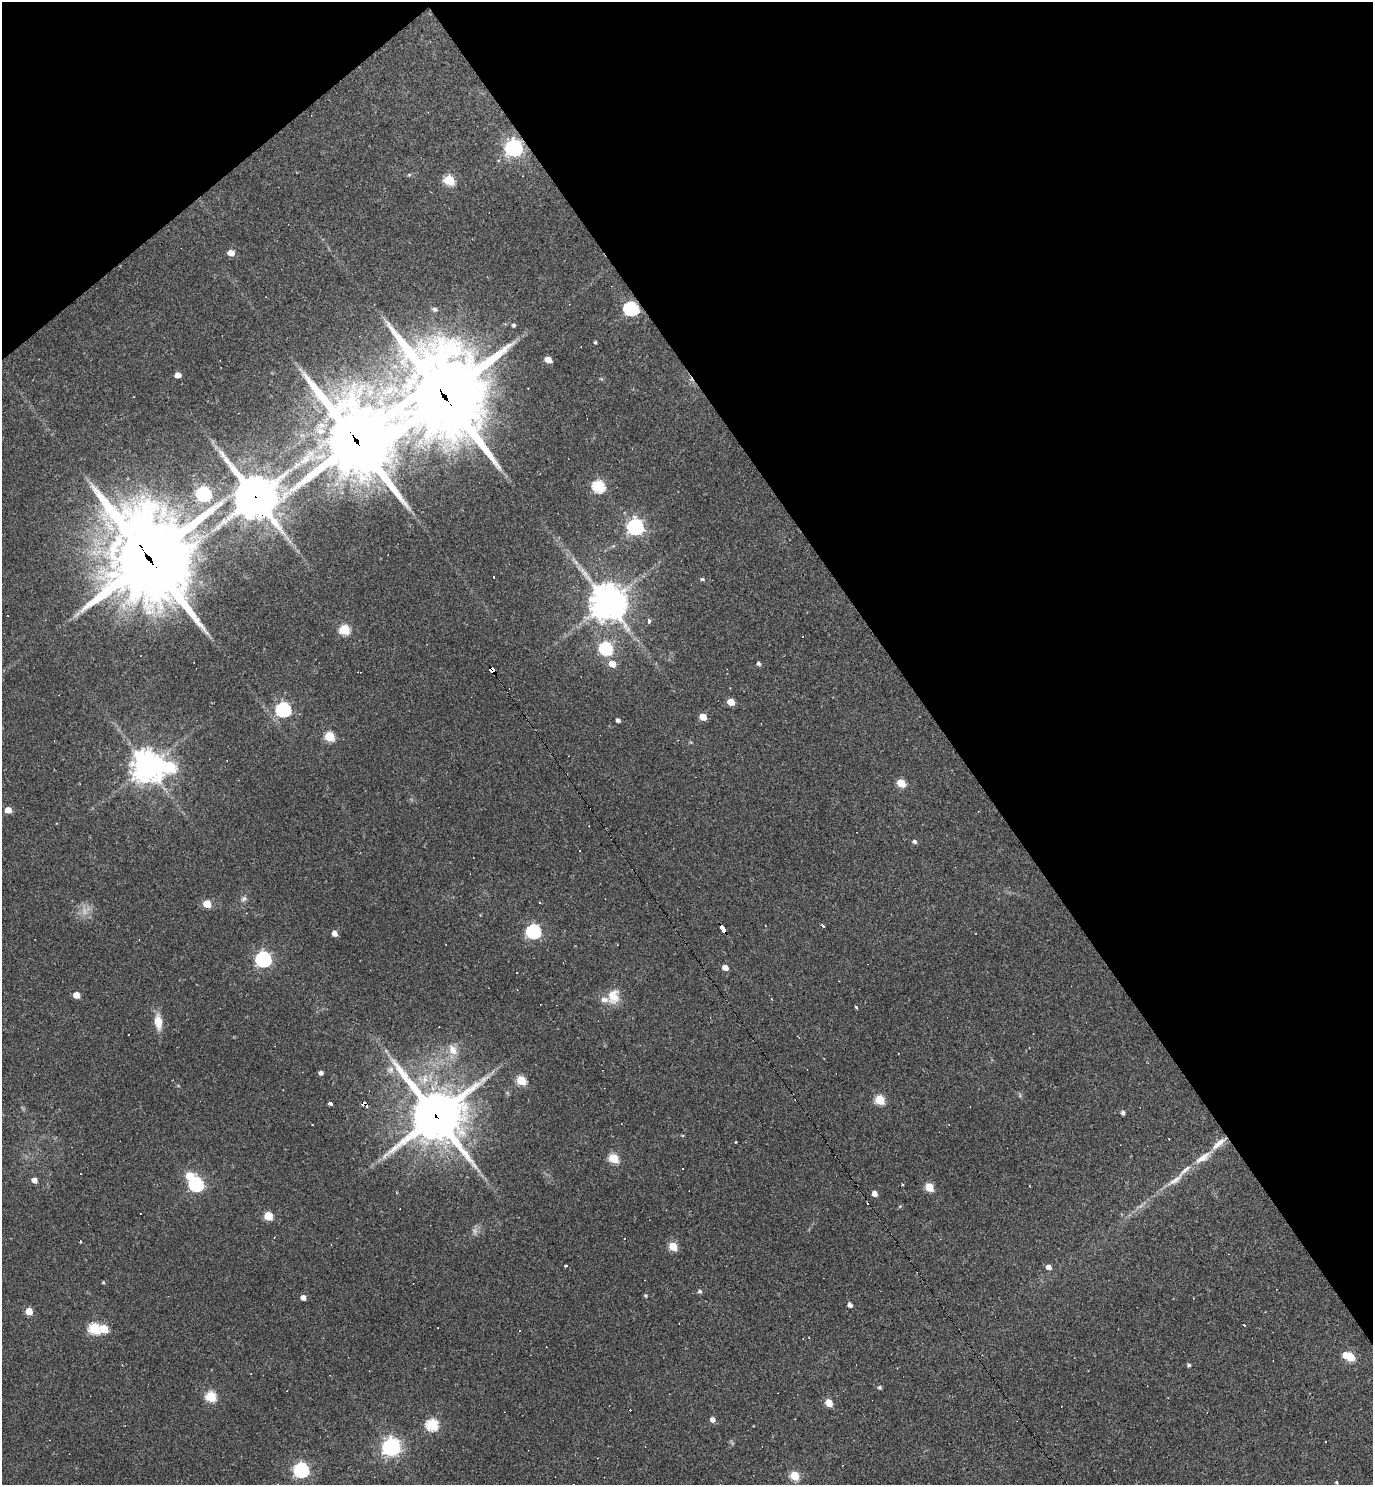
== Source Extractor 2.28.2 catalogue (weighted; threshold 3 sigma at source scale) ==
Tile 3 of 4 x 4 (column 3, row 1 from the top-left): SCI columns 2895-4265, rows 4451-5933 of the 5928 x 5933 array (HDU 1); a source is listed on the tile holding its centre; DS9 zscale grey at full resolution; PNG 1375 x 1487 px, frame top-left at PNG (2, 2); no overlay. Shown black and unused: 35% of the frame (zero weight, under 2 of 3 exposures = <1% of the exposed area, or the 3 px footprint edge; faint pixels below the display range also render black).
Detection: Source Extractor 2.28.2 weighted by HDU 2 'WHT'; one run over the whole footprint, this tile lists its part. Background 0.103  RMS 0.0068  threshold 0.0304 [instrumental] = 3 sigma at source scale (4.5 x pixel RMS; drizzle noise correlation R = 1.50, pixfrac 1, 0.05/0.05 arcsec/px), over >= 5 px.
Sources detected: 141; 2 too faint to see at this stretch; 3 inside a brighter object's white glare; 32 cosmic-ray / hot-pixel residue — not listed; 4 inside a brighter listed object's ellipse — not listed separately; the other 100 listed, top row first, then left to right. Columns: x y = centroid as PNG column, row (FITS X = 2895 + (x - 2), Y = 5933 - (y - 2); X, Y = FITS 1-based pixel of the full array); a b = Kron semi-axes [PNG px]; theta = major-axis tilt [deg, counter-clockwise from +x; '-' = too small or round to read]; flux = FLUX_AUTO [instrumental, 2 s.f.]
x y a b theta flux
514 148 7 7 - 280
499 160 5 4 - 0.95
409 175 5 5 - 0.91
449 180 6 5 - 41
231 253 6 5 - 7.2
435 309 6 5 - 2.1
631 309 7 6 - 130
513 325 5 4 - 1.6
595 342 3 3 - 1.1
548 359 6 4 -27 7.3
177 375 5 4 - 5.9
389 390 26 11 29 22
445 397 33 27 -66 7800
356 441 27 22 -55 5800
598 486 6 6 - 72
203 494 7 6 - 130
255 497 15 13 -47 2200
635 527 7 6 - 230
613 546 6 4 42 0.96
149 558 32 27 -63 7900
576 562 8 4 -53 2.1
702 579 5 4 - 1.1
608 602 12 11 - 1300
649 621 5 4 - 2
344 630 6 5 - 44
802 636 3 3 - 1.6
606 649 7 6 - 98
758 663 5 4 - 1.6
612 664 5 5 - 10
492 669 7 4 -49 130
358 672 4 2 - 0.48
731 702 5 5 - 12
283 710 7 6 - 150
703 717 5 5 - 11
618 720 4 4 - 2.2
329 736 6 5 - 33
677 740 3 2 - 0.46
147 767 11 10 - 900
901 783 6 5 - 22
8 810 5 5 - 7.1
914 841 5 4 - 1.6
243 899 8 7 - 2
539 902 3 2 - 0.51
207 904 5 5 - 15
823 926 3 3 - 8.1
723 929 7 4 -55 55
533 931 7 6 - 130
334 933 5 5 - 4.5
976 933 2 2 - 0.55
263 959 7 6 - 180
725 967 5 4 - 5.8
516 972 2 2 - 0.58
76 995 5 5 - 8.3
613 996 20 16 79 12
856 1007 4 3 - 1
158 1022 16 8 -83 10
453 1050 14 10 -62 7.5
321 1073 4 4 - 2.3
521 1080 5 5 - 32
880 1100 5 5 - 35
330 1103 4 3 - 3.7
364 1104 7 4 -36 3.3
1123 1113 4 4 - 1.8
436 1116 19 17 -47 3300
736 1142 3 3 - 1.1
613 1158 5 5 - 35
1203 1158 27 9 34 9.6
1176 1179 33 7 39 8.9
34 1180 5 5 - 3.9
196 1184 6 6 - 130
902 1184 3 2 - 1
929 1187 5 5 - 25
874 1194 5 4 - 5
900 1206 5 4 - 0.77
140 1213 3 2 - 0.51
268 1216 5 5 - 24
80 1242 3 2 - 0.8
673 1246 5 5 - 25
566 1266 3 3 - 1.1
1049 1267 5 5 - 3.8
103 1282 4 3 - 0.78
700 1291 5 5 - 1.6
646 1295 4 4 - 1
303 1297 4 4 - 5
850 1305 4 4 - 3.6
29 1311 5 5 - 13
1244 1325 3 3 - 7.5
94 1329 6 5 - 52
104 1329 5 5 - 23
1350 1357 5 5 - 26
1189 1365 4 4 - 1.4
879 1387 5 5 - 1.3
211 1396 6 5 - 45
829 1403 5 5 - 17
712 1419 5 5 - 3.7
432 1425 6 6 - 68
391 1447 7 7 - 300
301 1470 6 6 - 170
795 1476 5 5 - 32
1336 1482 3 3 - 0.76
Overlapping masked pixels (flux is a lower limit): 10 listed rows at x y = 514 148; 631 309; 445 397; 356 441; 255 497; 149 558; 492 669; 723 929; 364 1104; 436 1116